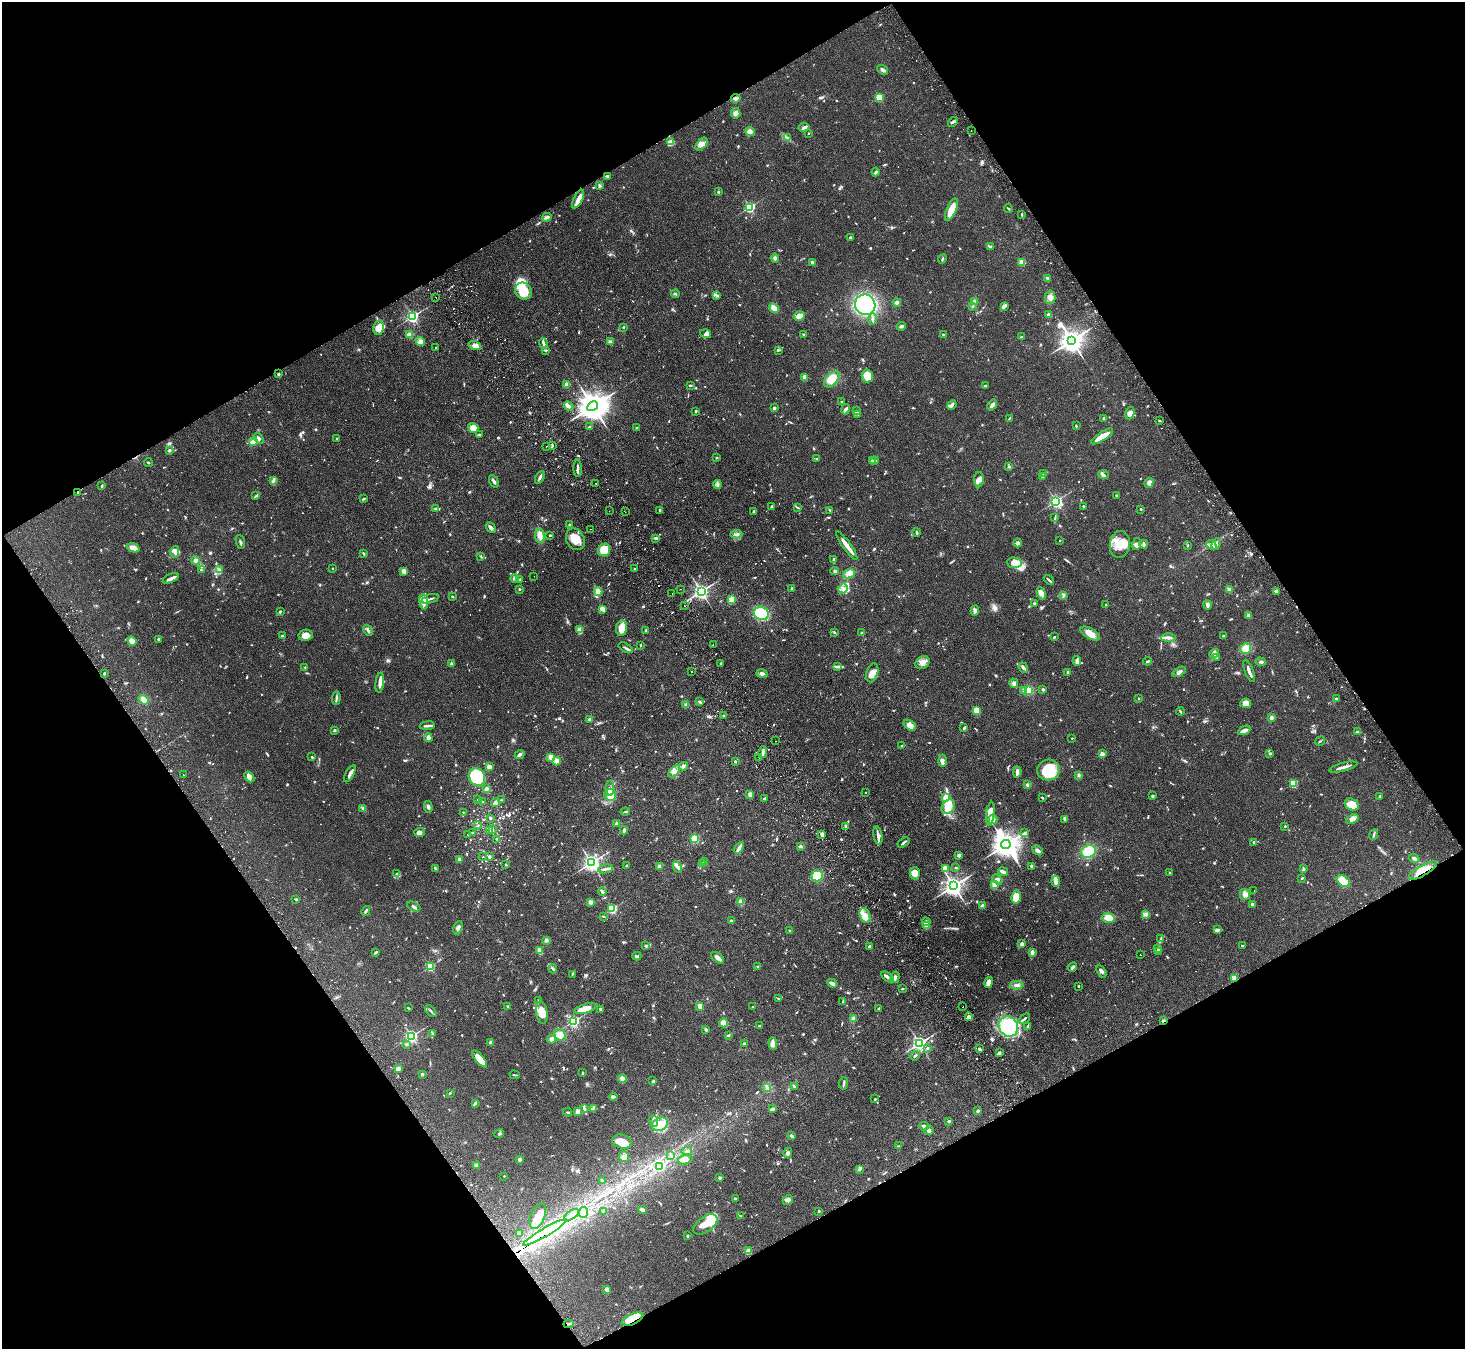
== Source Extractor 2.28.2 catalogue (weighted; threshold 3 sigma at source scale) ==
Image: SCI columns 51-5901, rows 331-5718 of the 5952 x 5912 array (HDU 1 of 3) = the unmasked area's bounding box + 8 px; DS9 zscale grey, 4 x 4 block average (1 PNG px = mean of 4 x 4 image px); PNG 1467 x 1351 px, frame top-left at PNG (2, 2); each listed source drawn as its Kron ellipse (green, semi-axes under 4 px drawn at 4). Shown black and unused: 48% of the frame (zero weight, under 2 of 3 exposures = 3% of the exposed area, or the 3 px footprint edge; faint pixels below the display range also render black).
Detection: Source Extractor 2.28.2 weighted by HDU 2 'WHT'. Background 0.0677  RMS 0.0052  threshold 0.0234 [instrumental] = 3 sigma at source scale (4.5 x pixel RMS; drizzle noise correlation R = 1.50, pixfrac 1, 0.05/0.05 arcsec/px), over >= 5 px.
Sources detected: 1320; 5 too faint to see at this stretch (4 x 4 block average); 3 inside a brighter object's white glare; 20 cosmic-ray / hot-pixel residue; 1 long thin detection or spike segment (spike, bleed or trail) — neither listed nor drawn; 27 coinciding with a brighter row at this scale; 60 inside a brighter listed object's ellipse — not listed separately; of the other 1204, all 500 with FLUX_AUTO >= 2.65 (the completeness limit of this list) listed and drawn (704 fainter detections not listed), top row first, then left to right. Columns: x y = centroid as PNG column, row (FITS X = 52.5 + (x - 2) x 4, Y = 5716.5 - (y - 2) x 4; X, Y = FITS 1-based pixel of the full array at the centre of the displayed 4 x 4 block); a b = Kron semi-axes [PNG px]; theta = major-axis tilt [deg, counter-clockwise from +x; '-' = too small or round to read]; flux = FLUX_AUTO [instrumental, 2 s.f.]
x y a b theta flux
883 70 6 3 -35 8.6
736 98 4 3 - 6
879 98 2 2 - 190
736 113 5 4 - 10
953 122 5 2 - 7.4
804 127 5 3 - 8.6
971 130 2 2 - 3.2
750 132 5 4 - 14
808 133 2 2 - 6.6
787 137 3 2 - 2.7
670 142 4 3 - 6.5
701 144 7 4 48 17
876 172 4 2 - 6.4
608 176 3 2 - 6.2
600 186 3 2 - 4.9
718 192 2 2 - 8.2
578 199 10 4 64 21
750 207 2 2 - 450
1008 208 4 2 - 2.7
951 210 12 5 66 46
1022 215 3 2 - 3.2
547 217 5 3 - 9.3
850 237 3 2 - 3.7
990 246 3 2 - 4.2
775 258 4 3 - 6.7
942 259 5 2 - 3.9
812 262 2 2 - 8.4
1022 262 4 3 - 32
1048 278 3 2 - 6.2
523 291 9 8 - 64
675 294 4 2 - 3.3
717 295 3 2 - 3.5
1050 297 7 5 90 16
436 298 2 2 - 5.2
897 302 4 3 - 5.7
974 302 3 3 - 6.8
865 305 10 10 - 360
973 306 2 2 - 3
1005 307 3 2 - 4.2
774 308 5 3 - 23
1049 315 4 3 - 5.5
412 316 2 2 - 660
799 316 6 4 32 17
872 319 6 2 89 6.7
901 326 4 3 - 6.6
623 327 2 2 - 2.7
379 328 7 5 79 45
409 334 4 3 - 13
706 334 5 4 - 11
803 334 3 2 - 3.1
943 334 2 2 - 2.7
1021 337 2 2 - 4.9
1072 340 4 4 - 3100
420 341 4 4 - 12
610 342 2 2 - 24
544 343 5 3 - 6.4
475 346 6 4 -18 17
436 348 2 2 - 3.6
545 350 4 2 - 3.3
778 350 3 2 - 3
279 374 3 2 - 3.2
867 376 6 5 - 53
805 377 2 2 - 63
832 379 9 5 49 38
567 385 2 2 - 55
690 385 2 2 - 5.6
985 386 3 2 - 4
842 402 2 2 - 2.9
952 405 5 3 - 7.3
992 405 6 3 52 11
569 406 5 3 - 9.3
593 406 6 4 31 6500
774 408 3 3 - 5.9
845 409 5 3 - 6.6
696 411 2 2 - 6.1
856 411 3 2 - 4.6
1130 413 6 4 71 15
858 414 4 2 - 5
1009 418 4 2 - 3.5
1104 418 2 2 - 17
1159 421 3 2 - 3
1076 426 3 2 - 2.7
590 427 3 2 - 4.3
473 428 5 5 - 26
637 428 2 2 - 4.2
479 435 3 2 - 3.2
1102 436 13 3 33 52
258 438 6 3 -56 6.5
337 439 2 2 - 3.1
253 441 4 2 - 24
552 445 4 2 - 5.1
546 446 2 2 - 2.7
169 450 3 2 - 5.8
717 457 2 2 - 2.9
817 458 3 2 - 3.5
874 460 4 3 - 6.9
872 461 2 2 - 10
148 463 4 2 - 3.4
1009 467 2 2 - 13
578 468 8 2 -89 8.3
1044 473 3 2 - 3.6
1104 475 6 3 -13 5.5
1043 476 3 2 - 3.8
540 477 7 2 64 7.3
273 480 4 2 - 4.6
979 480 8 4 89 13
494 482 7 3 -58 6.7
595 483 2 2 - 4.1
1149 483 5 4 - 11
717 484 4 3 - 7.1
102 486 4 2 - 3.3
78 492 2 2 - 3
1116 495 2 2 - 2.8
256 496 4 2 - 3.5
363 499 3 2 - 4.2
1056 501 3 2 - 630
771 506 2 2 - 4
1084 506 3 2 - 3.7
797 507 4 2 - 3.5
435 509 3 2 - 2.7
1141 509 2 2 - 6.1
660 510 2 2 - 3.9
830 510 3 2 - 3.2
609 511 2 2 - 3.1
754 511 2 2 - 3.3
625 512 2 2 - 6.1
1055 518 4 2 - 3.4
569 524 2 2 - 6.7
491 527 6 4 -46 8.7
590 529 2 2 - 5.4
916 532 4 3 - 4.2
736 534 6 3 5 6.6
550 535 2 2 - 7.6
540 536 7 5 -82 22
656 538 4 2 - 7.7
575 539 11 9 -61 49
1060 541 2 2 - 3.7
240 542 7 2 -73 5.5
1018 543 4 3 - 6.7
1120 544 13 10 82 50
1137 544 6 3 70 8.3
1144 544 4 2 - 5.5
1216 544 6 3 69 7.5
847 545 17 2 -54 35
1188 545 3 2 - 2.8
1211 545 6 2 -41 6.5
133 548 6 4 -20 26
604 550 6 6 - 55
175 552 6 4 77 12
363 553 4 2 - 3.4
481 557 3 2 - 3.2
834 560 4 3 - 6.4
195 561 4 3 - 7.4
1015 563 7 5 -5 36
332 568 2 2 - 4.8
634 568 2 2 - 4.9
220 569 4 2 - 3.4
201 570 3 2 - 2.9
403 571 4 4 - 12
835 571 4 2 - 3.8
849 574 6 4 25 16
534 576 2 2 - 5.1
171 578 8 2 25 14
515 578 4 4 - 6
520 579 2 2 - 2.8
1049 580 6 2 -39 5.9
791 588 3 2 - 2.8
519 589 2 2 - 7.8
680 589 2 2 - 16
843 589 5 4 - 11
1229 590 2 2 - 48
598 591 4 4 - 24
701 591 3 2 - 1200
1276 591 2 2 - 13
1041 593 6 4 -73 15
672 594 2 2 - 11
1063 595 3 2 - 3.3
452 597 3 2 - 3.2
430 599 9 2 18 7.2
732 599 4 3 - 18
423 602 8 3 -81 17
1035 604 3 3 - 3.7
1106 605 2 2 - 2.8
1207 605 5 3 - 8.9
684 606 2 2 - 6.3
603 609 3 2 - 31
975 610 5 4 - 8.8
280 611 3 2 - 2.9
761 613 7 6 - 110
1248 615 4 4 - 6.5
621 628 8 5 84 43
368 630 6 2 -59 6.1
580 630 3 2 - 4.1
645 630 3 2 - 2.7
834 632 4 2 - 3.5
861 633 2 2 - 7.7
1090 634 11 5 -31 28
306 635 7 5 11 24
282 636 2 2 - 4.8
1224 636 3 2 - 3.8
1054 637 3 2 - 2.9
1168 638 7 3 2 10
159 639 3 2 - 8.4
132 641 5 3 - 22
713 644 2 2 - 4.1
640 645 2 2 - 3.3
626 648 8 2 -29 5.7
1246 648 5 5 - 32
1214 653 5 4 - 8.7
1217 658 3 2 - 4.2
1077 661 5 3 - 10
1147 661 4 2 - 4.1
922 662 7 5 35 17
1260 662 5 3 - 6.1
451 663 3 3 - 3.7
721 663 3 2 - 2.8
837 666 4 3 - 4.8
305 667 2 2 - 3.7
1023 668 5 3 - 7.6
1249 671 11 2 -69 16
691 672 2 2 - 2.8
1068 672 3 2 - 4.9
1179 672 7 4 30 11
104 673 2 2 - 3.9
762 673 6 4 -15 8.5
872 673 10 6 73 20
380 683 10 3 83 16
1014 683 4 3 - 7.3
1043 689 2 2 - 9.5
1024 690 3 3 - 4.6
1029 690 4 3 - 54
336 698 7 2 86 7.1
1139 698 2 2 - 2.8
1337 699 3 3 - 4.1
144 700 5 4 - 21
700 701 4 2 - 4.7
1246 703 5 4 - 26
686 704 4 3 - 4.4
977 710 4 3 - 40
1180 711 4 2 - 3.4
724 715 3 2 - 3.7
1271 718 3 3 - 7.8
590 719 2 2 - 25
910 725 7 4 -37 18
427 726 7 2 5 7.9
964 728 4 2 - 4.4
335 730 2 2 - 10
1244 730 7 3 25 14
1358 732 4 2 - 4
428 738 4 3 - 16
1072 738 2 2 - 4.8
775 741 2 2 - 3
1320 741 5 2 - 2.9
901 746 2 2 - 2.9
763 752 6 2 81 7.6
1270 753 3 2 - 3.3
520 754 5 3 - 6.4
1102 754 2 2 - 53
312 757 3 2 - 3.4
551 757 3 3 - 29
759 757 2 2 - 3.1
557 761 4 3 - 13
735 761 2 2 - 11
942 761 6 3 -89 8.3
683 766 4 3 - 6.6
489 767 2 2 - 62
1343 767 14 2 15 16
1049 770 11 10 - 120
674 771 7 4 45 13
1017 772 5 2 - 14
350 774 9 3 61 11
183 775 2 2 - 3.8
1079 775 3 3 - 5.7
249 777 6 3 -49 17
477 777 9 8 - 150
1293 783 2 2 - 190
1027 785 3 2 - 6.4
610 788 7 3 -90 10
487 789 2 2 - 35
865 792 2 2 - 4
750 794 3 2 - 19
610 795 6 6 - 43
1152 796 3 2 - 4.7
1380 797 2 2 - 5.8
765 798 3 2 - 3.3
946 798 3 2 - 59
1043 798 2 2 - 3.7
478 800 2 2 - 4.7
501 800 2 2 - 4.2
483 802 2 2 - 6.4
496 802 2 2 - 31
1352 804 7 5 -24 46
428 807 5 3 - 5.5
948 807 8 6 50 50
363 809 3 2 - 3.5
463 812 2 2 - 4.3
625 812 5 2 - 3
990 814 12 4 83 46
490 818 2 2 - 15
993 819 5 3 - 8.2
1065 819 4 3 - 9.1
1352 819 6 4 22 16
617 824 3 3 - 7.3
478 825 2 2 - 6.8
846 826 3 2 - 5.6
1285 826 2 2 - 2.7
492 829 2 2 - 3.3
624 830 4 2 - 7.8
490 831 2 2 - 3.6
419 832 5 4 - 12
472 832 2 2 - 3.9
1025 833 3 2 - 3.6
468 834 2 2 - 2.8
822 834 4 3 - 11
1374 835 5 2 - 5.5
878 836 9 3 -80 12
497 839 2 2 - 3.9
694 839 3 3 - 61
904 842 7 2 35 7.6
1254 842 2 2 - 9.8
1006 845 5 4 - 4500
800 846 3 3 - 6
739 848 6 3 54 9.4
1038 850 6 3 -41 7.1
1088 851 8 6 25 76
959 855 3 2 - 9
489 856 2 2 - 16
483 857 2 2 - 4
1414 858 5 2 - 9
459 859 2 2 - 31
704 861 3 3 - 3.7
591 863 3 2 - 1200
506 864 3 2 - 2.9
702 864 3 2 - 2.7
626 866 2 2 - 9.1
1032 866 3 2 - 9.8
660 867 2 2 - 43
677 867 6 3 -64 8.8
435 868 3 2 - 6.8
945 868 2 2 - 88
956 868 3 2 - 4.2
605 869 7 2 12 8.3
1303 869 4 2 - 3.4
1423 871 16 5 30 38
1003 872 5 2 - 16
915 873 6 5 - 32
1170 873 2 2 - 5.9
396 874 3 2 - 3.4
817 876 5 5 - 72
1302 878 3 2 - 3.4
997 880 6 4 -34 9.1
1056 881 5 2 - 7.5
1343 881 7 5 -36 79
994 884 3 3 - 17
954 886 3 3 - 2200
602 891 4 2 - 6.3
1254 891 2 2 - 3.9
1245 894 5 5 - 16
1016 897 6 4 76 39
296 899 2 2 - 3.8
591 902 4 3 - 8.6
741 902 4 3 - 12
1252 904 2 2 - 6.4
983 905 3 2 - 7.6
414 907 7 2 -26 5.9
612 909 2 2 - 320
366 911 5 2 - 4.9
1145 914 4 3 - 5.9
603 916 2 2 - 2.7
865 916 8 5 -69 26
1108 918 6 4 -19 34
731 921 2 2 - 17
926 922 4 3 - 12
926 926 2 2 - 9.1
458 928 7 4 73 9.1
1217 930 3 3 - 5.1
790 931 4 2 - 3.5
1161 939 3 2 - 3
546 940 2 2 - 32
1022 944 4 3 - 8.9
646 946 3 2 - 4.1
869 946 2 2 - 8.1
1242 946 3 2 - 3
1158 948 4 2 - 6
539 951 4 3 - 20
375 952 4 2 - 4.7
1159 952 3 3 - 5.1
1032 953 3 2 - 20
1140 955 2 2 - 5.1
637 956 4 2 - 3.9
718 958 7 3 -39 19
430 966 2 2 - 280
758 966 3 2 - 3
1072 967 5 3 - 6.5
553 969 4 2 - 5
1101 971 7 3 -59 9.3
572 974 4 2 - 2.7
887 977 7 2 -36 10
895 977 6 3 75 6.7
1235 979 4 3 - 20
989 982 5 4 - 19
832 983 5 2 - 16
1017 985 7 3 -3 8.8
1078 986 2 2 - 3.8
902 988 3 2 - 2.7
779 999 4 2 - 3.2
539 1001 3 2 - 2.7
843 1002 3 2 - 5.6
507 1006 2 2 - 2.7
700 1006 2 2 - 75
752 1007 2 2 - 3.2
963 1007 2 2 - 2.9
408 1008 2 2 - 3.2
879 1008 2 2 - 5.7
585 1009 11 4 17 32
600 1009 2 2 - 19
431 1011 7 2 -45 5.3
542 1013 11 6 -81 37
969 1017 4 3 - 9.6
1024 1018 6 2 41 4.5
853 1019 3 3 - 8
573 1021 2 2 - 550
1163 1021 4 2 - 4.4
724 1023 4 4 - 32
759 1026 2 2 - 5
1008 1026 11 9 -56 230
1028 1026 4 2 - 2.8
706 1029 3 2 - 6.7
433 1033 3 2 - 3.7
560 1035 6 5 - 24
728 1035 2 2 - 6.7
411 1036 2 2 - 700
551 1039 4 3 - 11
490 1043 3 2 - 7.9
919 1043 2 2 - 1000
406 1044 3 2 - 3
744 1044 2 2 - 20
773 1044 6 4 -88 19
927 1048 3 2 - 5
980 1049 3 2 - 6.4
999 1053 4 3 - 5.3
915 1056 5 3 - 4.6
480 1059 10 4 -51 36
398 1069 4 2 - 11
583 1073 3 2 - 2.8
422 1074 2 2 - 8
515 1075 5 2 - 3.4
622 1079 4 4 - 14
653 1081 3 3 - 4.5
843 1083 6 2 83 5.5
794 1086 4 2 - 3.3
767 1087 3 2 - 3.2
450 1093 2 2 - 2.6
613 1097 4 3 - 4.7
875 1099 2 2 - 3.1
476 1103 4 2 - 2.9
593 1108 3 2 - 3.3
584 1109 4 2 - 3.5
772 1109 4 2 - 10
978 1111 4 2 - 5.3
567 1112 4 2 - 3
578 1112 3 2 - 25
653 1121 5 3 - 7.5
949 1121 2 2 - 16
660 1124 8 6 24 65
924 1126 5 3 - 13
929 1130 5 3 - 5.9
499 1133 5 3 - 4.8
791 1136 4 2 - 4.8
622 1142 10 7 -15 39
899 1146 3 2 - 3.2
687 1151 5 3 - 8.1
788 1153 5 4 - 6.6
671 1156 3 2 - 4
624 1157 5 5 - 12
520 1159 2 2 - 7.7
685 1159 7 5 18 16
476 1165 4 2 - 5.1
660 1166 3 2 - 290
859 1169 4 3 - 5.7
504 1176 2 2 - 3.4
720 1178 3 2 - 5.3
602 1180 3 2 - 2.7
735 1199 2 2 - 6.1
788 1200 5 4 - 9.7
642 1210 3 2 - 18
603 1211 4 2 - 3.7
819 1211 2 2 - 9.2
583 1213 5 3 - 13
572 1215 8 2 31 12
538 1216 13 7 68 35
740 1216 3 2 - 3.2
705 1224 14 7 35 34
519 1233 3 3 - 9.4
544 1233 24 4 30 49
687 1236 2 2 - 11
749 1251 4 3 - 20
607 1289 3 2 - 15
632 1319 12 5 25 37
569 1324 5 2 - 6.4
Overlapping masked pixels (flux is a lower limit): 7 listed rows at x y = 78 492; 1423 871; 1235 979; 1163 1021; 544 1233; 632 1319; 569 1324
Diffuse or blended objects may show on this block-average render without a row.